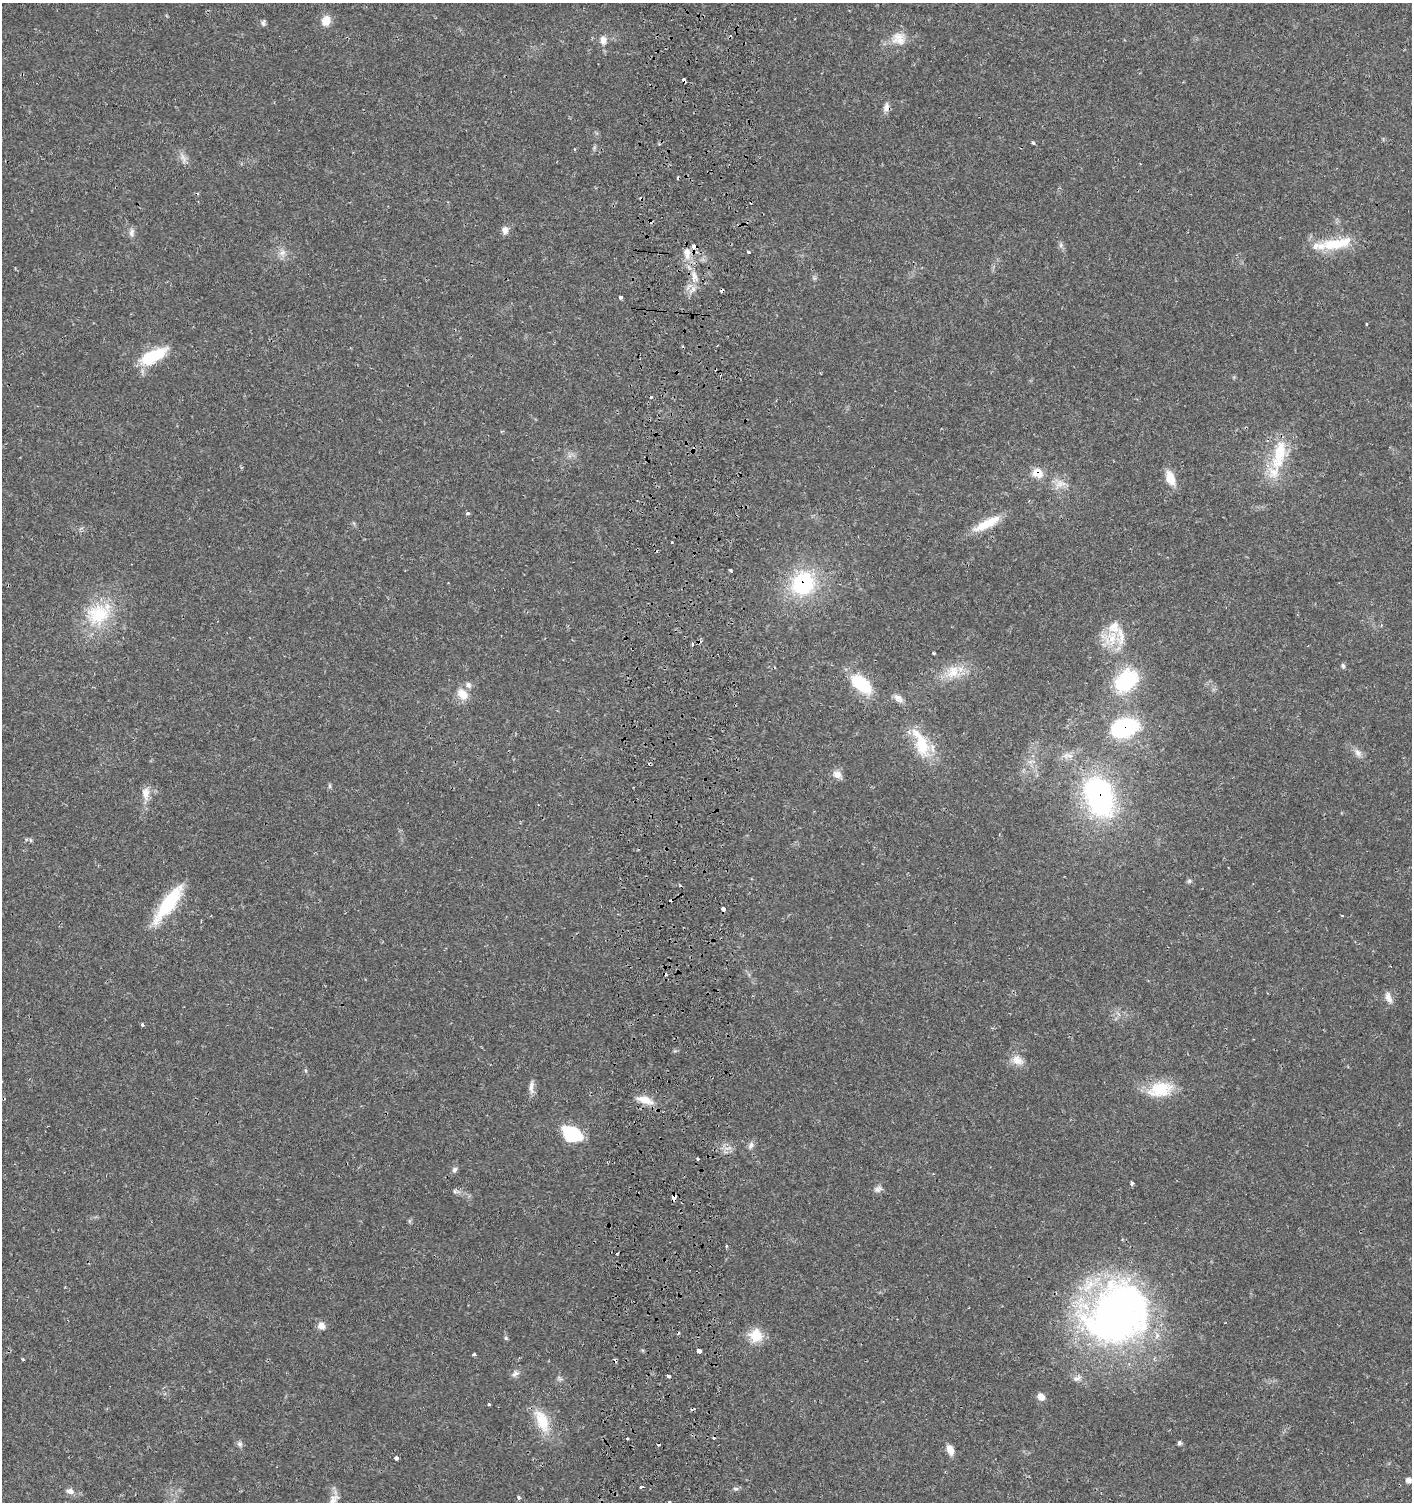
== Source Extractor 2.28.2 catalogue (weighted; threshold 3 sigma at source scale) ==
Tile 5 of 3 x 3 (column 2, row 2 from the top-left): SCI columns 1746-3155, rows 1559-3058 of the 4845 x 4632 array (HDU 1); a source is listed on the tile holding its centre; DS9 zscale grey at full resolution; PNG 1414 x 1504 px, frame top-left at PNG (2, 3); no overlay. Shown black and unused: <1% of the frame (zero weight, under 2 of 3 exposures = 5% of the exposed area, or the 3 px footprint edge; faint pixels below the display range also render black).
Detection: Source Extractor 2.28.2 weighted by HDU 2 'WHT'; one run over the whole footprint, this tile lists its part. Background 0.0151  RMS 0.0022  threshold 0.0101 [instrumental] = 3 sigma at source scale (4.5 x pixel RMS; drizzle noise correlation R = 1.50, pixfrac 1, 0.0396/0.0396 arcsec/px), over >= 5 px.
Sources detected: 109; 1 too faint to see at this stretch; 1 inside a brighter object's white glare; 16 cosmic-ray / hot-pixel residue — not listed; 3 inside a brighter listed object's ellipse — not listed separately; the other 88 listed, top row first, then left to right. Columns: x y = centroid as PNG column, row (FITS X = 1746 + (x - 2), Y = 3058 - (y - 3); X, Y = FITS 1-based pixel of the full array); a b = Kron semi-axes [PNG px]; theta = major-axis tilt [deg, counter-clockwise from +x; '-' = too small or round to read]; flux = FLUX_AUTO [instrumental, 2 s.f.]
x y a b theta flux
326 20 13 10 61 2.6
263 23 8 5 -86 0.5
899 39 20 18 -16 3.6
603 40 11 8 -83 1.6
684 80 4 3 - 1.3
886 107 14 7 87 1.2
1033 143 4 3 - 0.38
574 149 4 3 - 0.2
650 221 6 4 -25 0.4
505 230 10 8 -85 1.3
131 233 11 6 80 0.91
1336 244 49 14 9 8.3
1061 245 7 4 -90 0.5
694 247 4 4 - 4.5
749 252 3 2 - 0.81
282 253 11 7 21 1.3
687 253 18 9 -86 2.4
694 276 15 8 -81 2.2
621 297 4 3 - 0.51
1366 324 4 3 - 0.17
153 356 33 13 26 9.9
1279 455 49 17 77 11
1038 473 12 10 -20 3.2
1170 478 17 10 -70 3.8
1060 484 17 12 22 2.4
468 513 4 3 - 0.65
987 524 40 10 27 5.5
731 570 4 3 - 0.64
803 583 24 22 52 21
98 614 36 31 23 13
1110 638 31 22 -2 7.3
692 644 4 3 - 0.27
934 653 3 2 - 0.31
1343 666 8 5 -79 0.43
953 672 22 16 49 4.8
1126 681 27 19 43 17
861 684 24 12 -37 12
462 694 16 11 -45 3.1
898 698 15 8 -40 1.3
1123 728 27 17 12 19
921 743 41 16 -66 9
1358 753 12 9 -55 1.3
837 774 12 10 -40 1.6
330 786 7 4 90 0.35
146 793 20 10 -88 2.1
1099 797 33 22 -69 52
1189 881 7 5 2 0.45
168 904 42 12 54 16
723 909 4 3 - 1.4
1342 915 4 2 - 0.18
1388 997 16 8 -69 1.4
142 1025 4 3 - 0.39
1017 1060 17 12 -29 2.4
531 1087 20 6 87 1.4
1160 1089 33 19 12 8
645 1100 22 9 -17 2.9
570 1134 18 15 -73 9.8
751 1145 10 7 64 0.88
698 1159 3 3 - 0.67
454 1170 9 6 58 0.64
1132 1183 4 3 - 1.1
878 1189 12 8 18 0.93
455 1191 6 6 - 0.51
674 1197 5 4 - 2.1
409 1221 7 4 72 0.34
726 1246 3 3 - 0.8
1117 1313 80 67 35 100
321 1326 9 8 - 1.6
756 1335 13 13 - 5.4
506 1338 6 5 - 0.35
699 1351 4 3 - 4.4
474 1354 5 3 - 0.35
515 1373 11 7 38 0.95
1041 1396 10 7 -45 1.5
489 1404 3 3 - 0.4
542 1421 35 16 -67 6.9
627 1438 3 3 - 0.78
1179 1443 5 4 - 0.5
240 1444 9 7 -64 0.68
950 1450 11 7 -70 2.1
396 1458 4 4 - 0.52
1408 1480 6 5 - 1
642 1487 4 3 - 1.4
736 1489 8 6 2 0.51
70 1491 10 7 -17 1.2
518 1498 3 3 - 0.85
333 1501 21 11 71 2.6
669 1502 4 3 - 0.25
Overlapping masked pixels (flux is a lower limit): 8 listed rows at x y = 684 80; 650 221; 694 247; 1038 473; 803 583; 1123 728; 1099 797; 674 1197
Isophote crosses this tile's border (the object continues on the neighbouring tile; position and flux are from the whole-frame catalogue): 1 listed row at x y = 333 1501